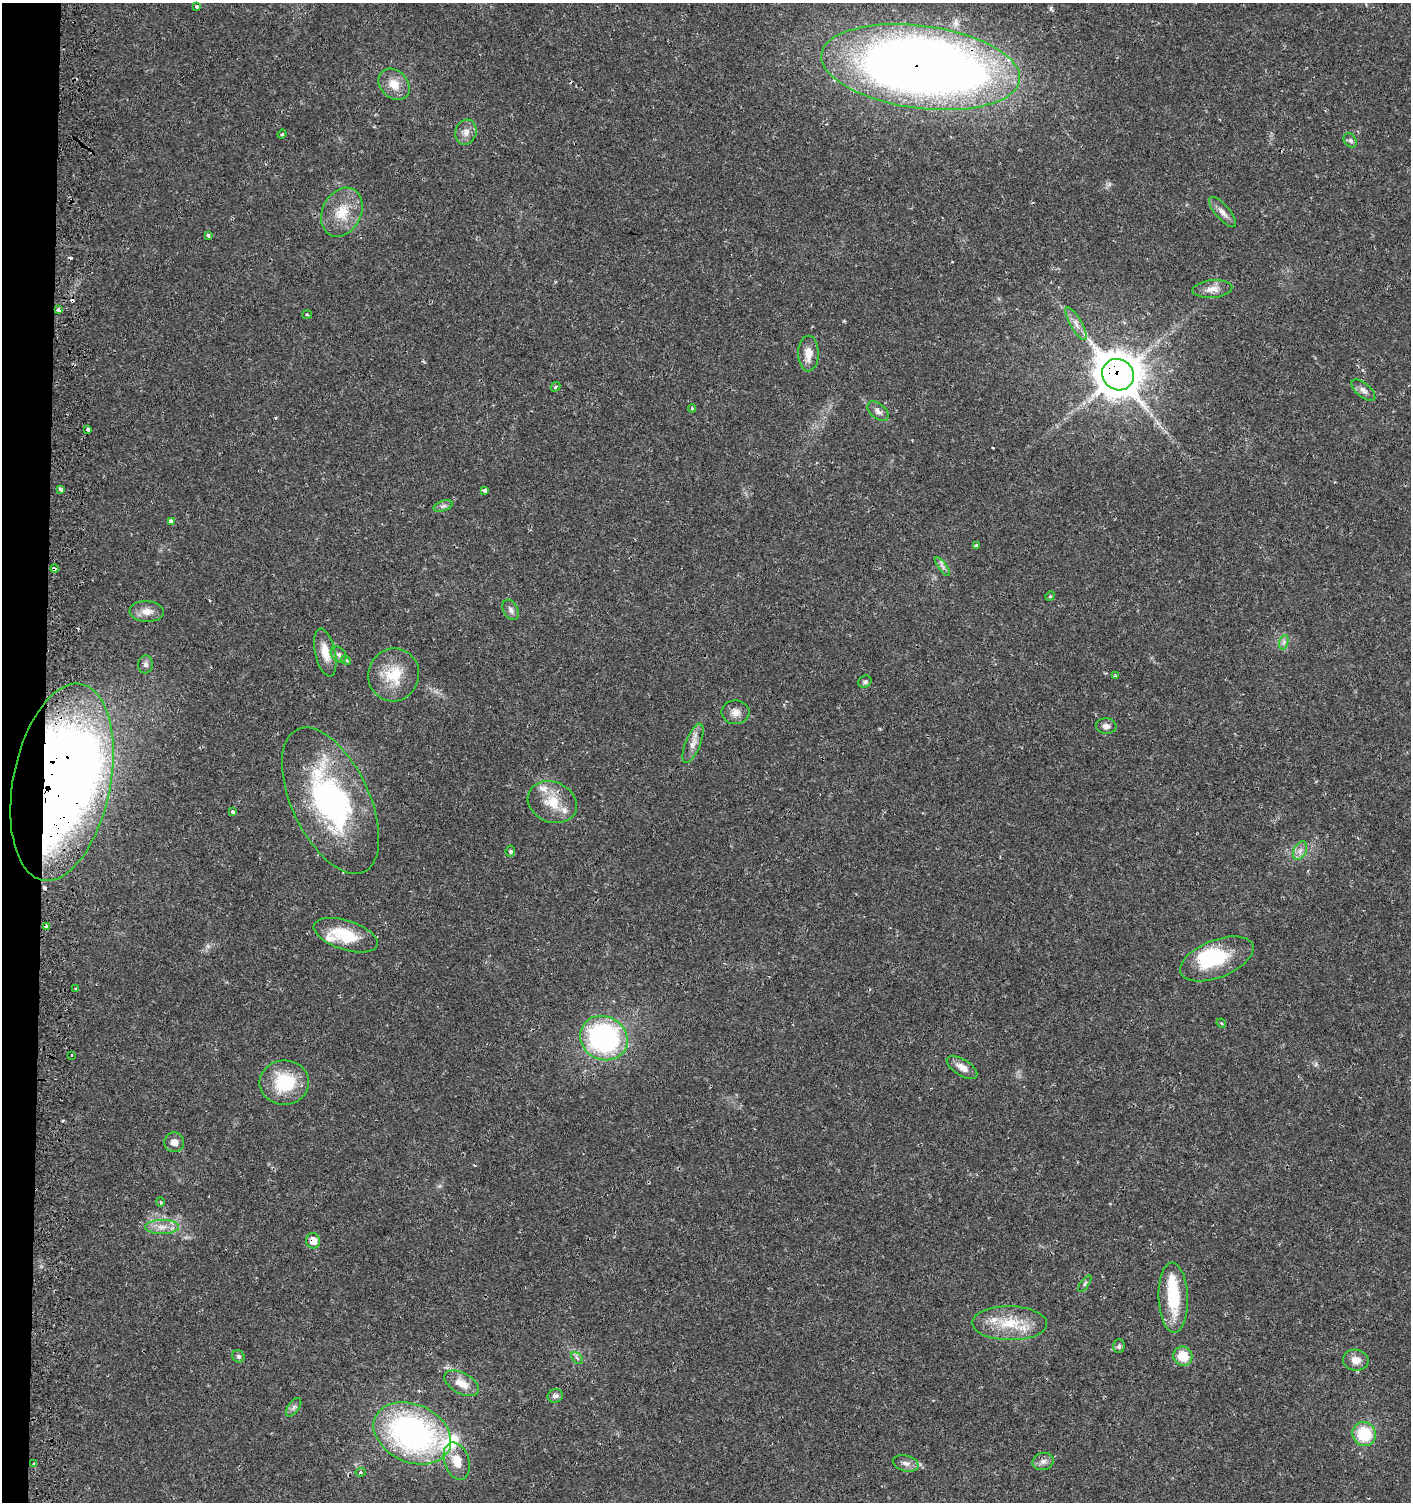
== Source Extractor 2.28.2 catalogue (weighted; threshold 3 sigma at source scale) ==
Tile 4 of 3 x 3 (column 1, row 2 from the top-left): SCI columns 337-1745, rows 1559-3058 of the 4845 x 4632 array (HDU 1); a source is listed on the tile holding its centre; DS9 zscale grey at full resolution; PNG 1413 x 1504 px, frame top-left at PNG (2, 3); each listed source drawn as its Kron ellipse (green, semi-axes under 4 px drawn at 4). Shown black and unused: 3% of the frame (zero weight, under 2 of 3 exposures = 5% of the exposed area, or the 3 px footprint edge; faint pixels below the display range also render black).
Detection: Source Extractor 2.28.2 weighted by HDU 2 'WHT'; one run over the whole footprint, this tile lists its part. Background 0.0151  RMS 0.0022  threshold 0.0101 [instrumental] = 3 sigma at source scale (4.5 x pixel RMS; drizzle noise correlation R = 1.50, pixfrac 1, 0.0396/0.0396 arcsec/px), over >= 5 px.
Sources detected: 89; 2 inside a brighter object's white glare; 4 cosmic-ray / hot-pixel residue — neither listed nor drawn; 5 inside a brighter listed object's ellipse — not listed separately; the other 78 listed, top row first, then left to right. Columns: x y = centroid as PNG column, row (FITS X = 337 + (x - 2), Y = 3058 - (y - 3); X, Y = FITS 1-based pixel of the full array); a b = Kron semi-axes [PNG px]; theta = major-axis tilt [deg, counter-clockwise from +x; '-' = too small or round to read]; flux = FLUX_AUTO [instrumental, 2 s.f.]
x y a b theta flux
196 6 3 3 - 1.3
921 67 100 41 -7 350
394 84 17 13 -45 3.3
466 132 12 10 73 1.6
282 134 4 3 - 0.23
1350 140 8 6 -54 0.52
342 212 26 19 63 6.2
1222 212 19 7 -49 1.5
208 235 4 3 - 0.56
1212 289 20 9 5 2
58 310 3 3 - 1.3
307 314 5 3 - 0.23
1076 324 18 5 -60 1.5
808 353 18 10 89 2.6
1118 375 16 15 - 580
555 387 5 3 - 0.36
1363 390 14 7 -40 1.1
692 408 4 4 - 0.25
878 411 12 7 -40 1.1
88 429 4 4 - 1.6
61 489 4 3 - 0.71
484 490 4 3 - 0.72
443 506 10 5 18 0.64
171 521 4 3 - 1
976 546 4 4 - 0.48
942 566 11 4 -54 0.65
54 569 4 3 - 0.73
1050 596 5 4 - 0.3
511 610 11 7 -61 0.92
147 611 17 10 -2 2.2
1284 642 7 4 71 0.56
325 653 24 10 -77 3.3
339 655 9 6 -43 0.67
346 660 5 4 - 0.23
145 664 9 7 81 0.78
394 675 26 25 - 7.4
1115 676 4 3 - 0.36
865 682 7 6 - 0.45
735 712 14 12 -2 1.7
1106 726 10 7 -5 1
693 743 21 7 68 1.9
62 782 100 48 79 320
331 801 79 38 -65 47
552 802 25 20 -24 6
232 812 3 3 - 0.65
1300 850 10 6 62 1.1
510 851 5 4 - 0.63
47 926 4 3 - 1.7
346 935 33 14 -18 8.7
1217 959 39 19 21 14
76 989 3 3 - 0.48
1221 1023 5 4 - 0.25
604 1038 24 21 -27 41
72 1055 3 3 - 3.7
962 1067 17 8 -32 2.1
284 1083 25 22 1 11
174 1142 10 10 - 1.6
160 1202 4 3 - 0.25
162 1227 16 7 0 2.1
313 1241 8 7 - 2.4
1085 1284 10 2 54 0.33
1173 1298 35 14 -88 11
1010 1323 37 17 -1 8.5
1119 1346 7 5 89 0.5
238 1356 6 5 - 0.51
1183 1356 10 9 - 4.7
577 1358 7 4 -45 0.57
1356 1360 13 10 -8 2.1
462 1383 19 10 -29 2.9
555 1396 8 6 20 0.85
294 1407 10 5 54 0.7
412 1433 40 29 -24 61
1364 1434 12 11 - 9.3
457 1461 19 12 -72 3.7
1043 1461 11 8 16 1.1
906 1463 13 7 -15 1.3
34 1464 3 3 - 0.54
361 1472 5 4 - 0.37
Overlapping masked pixels (flux is a lower limit): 8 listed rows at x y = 921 67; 1118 375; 54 569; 62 782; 331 801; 47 926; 1217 959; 313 1241